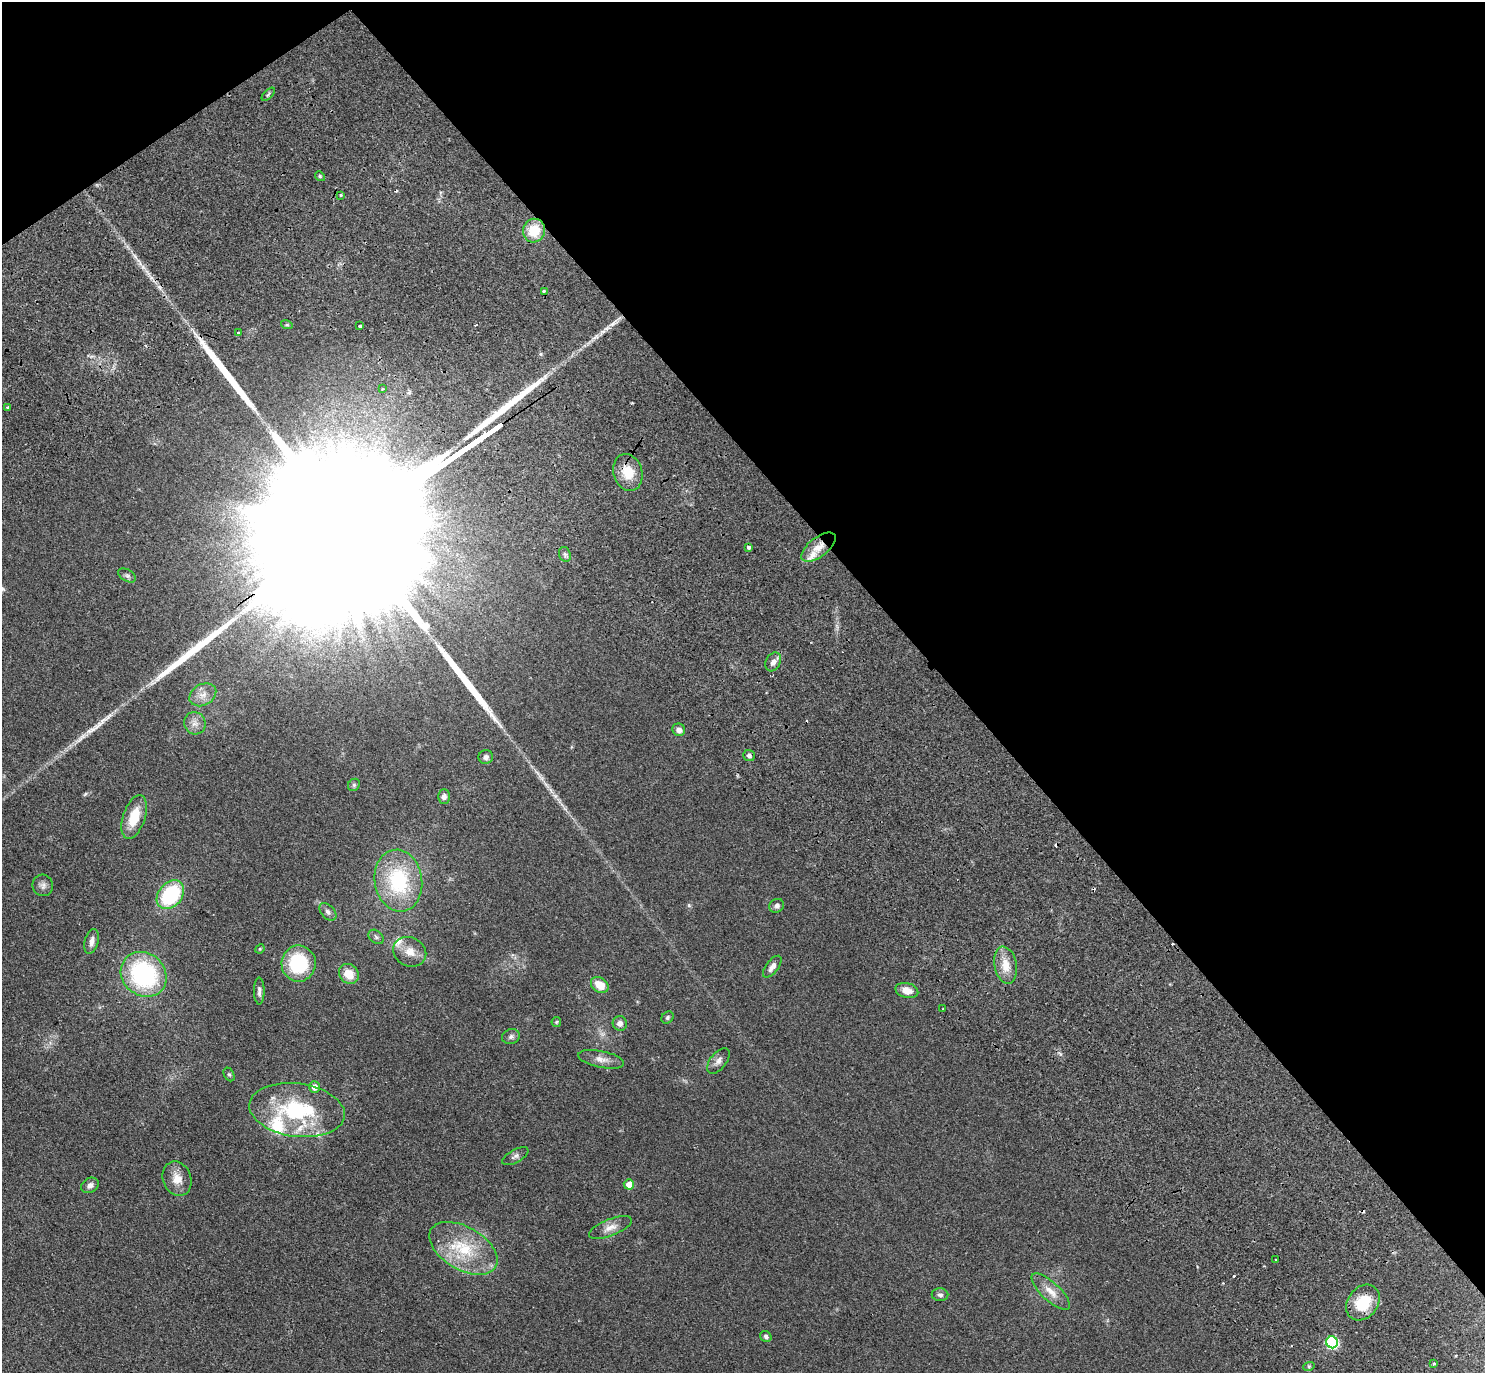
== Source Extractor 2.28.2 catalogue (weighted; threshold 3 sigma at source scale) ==
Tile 3 of 4 x 4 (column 3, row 1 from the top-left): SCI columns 3158-4640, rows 4578-5948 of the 6273 x 6269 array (HDU 1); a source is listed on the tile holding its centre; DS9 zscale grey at full resolution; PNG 1487 x 1375 px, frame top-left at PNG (2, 2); each listed source drawn as its Kron ellipse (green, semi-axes under 4 px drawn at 4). Shown black and unused: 38% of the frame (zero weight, under 2 of 3 exposures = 11% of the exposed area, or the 3 px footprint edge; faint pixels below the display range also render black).
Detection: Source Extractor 2.28.2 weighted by HDU 2 'WHT'; one run over the whole footprint, this tile lists its part. Background 0.0938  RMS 0.0086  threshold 0.0385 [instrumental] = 3 sigma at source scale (4.5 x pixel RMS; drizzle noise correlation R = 1.50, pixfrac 1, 0.05/0.05 arcsec/px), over >= 5 px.
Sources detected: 82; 8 cosmic-ray / hot-pixel residue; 4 long thin detections or spike segments (spike, bleed or trail) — neither listed nor drawn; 5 inside a brighter listed object's ellipse — not listed separately; the other 65 listed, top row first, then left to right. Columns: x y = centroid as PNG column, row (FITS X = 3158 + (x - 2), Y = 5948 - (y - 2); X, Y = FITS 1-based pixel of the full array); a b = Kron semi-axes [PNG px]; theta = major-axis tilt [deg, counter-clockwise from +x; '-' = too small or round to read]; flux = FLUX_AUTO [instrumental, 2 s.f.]
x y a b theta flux
268 94 8 3 45 1.1
320 176 5 4 - 1.2
341 195 3 2 - 1
534 231 12 11 - 22
544 291 3 3 - 3.4
287 325 6 4 -18 1.2
360 326 3 3 - 2.7
238 333 3 3 - 2.1
383 389 3 2 - 1.1
8 407 3 3 - 2.4
628 472 19 14 -74 17
748 547 3 3 - 5
818 547 20 9 38 11
565 554 8 5 -69 2
127 575 9 5 -30 2.1
773 662 10 7 61 4.3
203 695 14 10 29 7.9
195 723 11 10 - 6.1
679 730 6 6 - 4.1
749 756 6 5 - 2.1
486 757 7 6 - 2.9
354 785 6 5 - 1.4
444 797 7 6 - 3.1
134 817 22 11 71 21
398 881 31 23 -81 67
43 885 11 10 - 3.8
170 895 16 11 50 65
777 906 8 6 29 2.4
328 912 10 6 -47 3
376 937 8 6 -42 2
92 941 12 7 75 4.6
260 949 5 4 - 0.94
410 952 17 14 -28 11
299 963 18 17 - 52
1006 965 19 11 -79 13
772 967 13 6 53 4.4
144 974 24 21 -41 110
349 974 10 9 - 13
600 985 9 7 -34 13
907 990 11 7 -15 8.4
259 991 13 5 -90 3.1
943 1009 3 2 - 0.94
667 1018 7 5 48 1.6
556 1022 5 5 - 1
620 1023 7 7 - 4.2
511 1037 9 7 17 2.7
601 1059 23 8 -12 7.1
718 1061 15 8 52 4.2
229 1074 7 5 -62 1.4
314 1087 5 5 - 6.5
297 1110 48 26 -8 78
515 1156 14 6 29 2.9
177 1179 17 14 -68 11
629 1184 5 5 - 8.9
90 1185 9 7 32 3.8
610 1227 22 8 22 7.5
463 1248 37 21 -30 42
1276 1260 3 3 - 1.1
1051 1292 25 9 -43 10
940 1295 8 6 -2 2.6
1363 1303 19 15 52 28
766 1336 6 5 - 2
1332 1342 6 5 - 87
1434 1363 3 2 - 1.1
1309 1366 6 3 19 1.1
Overlapping masked pixels (flux is a lower limit): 2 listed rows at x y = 628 472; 818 547